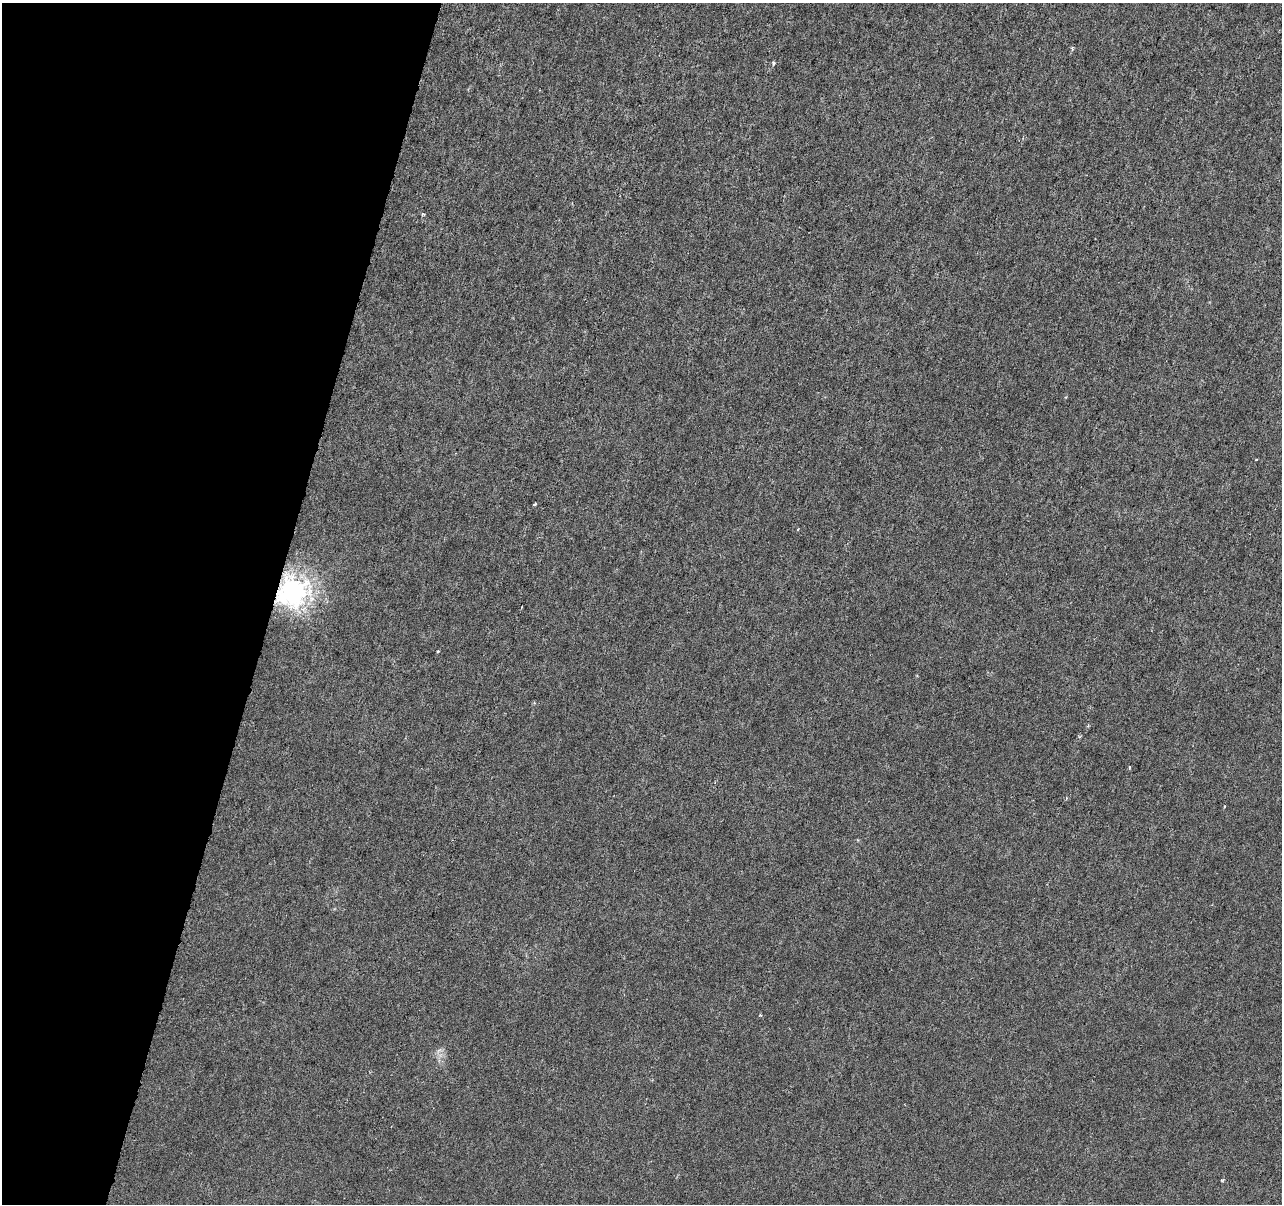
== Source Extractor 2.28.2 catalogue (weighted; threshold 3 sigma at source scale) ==
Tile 9 of 4 x 4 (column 1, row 3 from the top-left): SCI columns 1-1280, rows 1424-2625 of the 5128 x 5312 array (HDU 1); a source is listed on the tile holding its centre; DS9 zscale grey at full resolution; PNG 1284 x 1206 px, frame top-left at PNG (2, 3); no overlay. Shown black and unused: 21% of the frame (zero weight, under 3 of 6 exposures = <1% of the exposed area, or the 3 px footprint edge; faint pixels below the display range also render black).
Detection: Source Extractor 2.28.2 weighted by HDU 2 'WHT'; one run over the whole footprint, this tile lists its part. Background -1.32e-04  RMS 0.0013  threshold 0.00513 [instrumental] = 3 sigma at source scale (4.09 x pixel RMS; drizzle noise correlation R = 1.36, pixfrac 0.8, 0.0396/0.0396 arcsec/px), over >= 5 px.
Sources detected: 10; all 10 listed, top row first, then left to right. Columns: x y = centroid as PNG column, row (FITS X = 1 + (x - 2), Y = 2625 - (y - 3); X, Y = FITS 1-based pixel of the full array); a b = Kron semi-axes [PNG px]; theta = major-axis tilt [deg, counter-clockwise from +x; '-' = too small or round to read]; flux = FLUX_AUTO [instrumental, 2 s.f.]
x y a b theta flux
1072 48 5 4 - 0.21
773 63 5 4 - 0.17
423 214 6 4 -27 0.14
1256 460 3 2 - 0.1
534 504 5 3 - 0.13
293 591 9 9 - 92
438 651 4 3 - 0.11
1088 726 4 4 - 0.11
1129 767 4 3 - 0.096
760 1015 4 3 - 0.096
Overlapping masked pixels (flux is a lower limit): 1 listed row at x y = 293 591
Unlisted compact peaks at least as high as the median listed source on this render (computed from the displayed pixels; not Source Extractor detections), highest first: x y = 1222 1181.